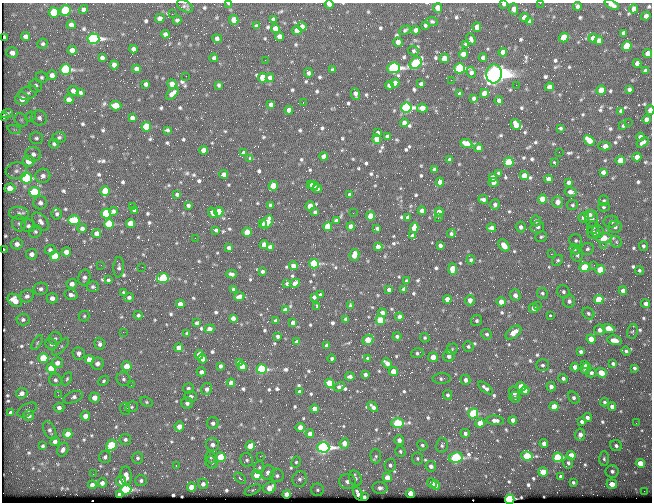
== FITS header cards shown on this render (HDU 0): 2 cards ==
NAXIS1  =                  650 / Width of table row in bytes
NAXIS2  =                  500 / Number of rows in table

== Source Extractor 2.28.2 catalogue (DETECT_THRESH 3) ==
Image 650 x 500 px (HDU 0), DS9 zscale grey, 1 PNG px = 1 image px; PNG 654 x 504 px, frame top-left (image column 1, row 500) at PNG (2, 3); each listed source drawn as its Kron ellipse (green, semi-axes under 4 px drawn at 4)
Background 359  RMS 1.4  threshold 4.27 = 3 sigma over >= 5 px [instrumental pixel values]
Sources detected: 796; of the 796, the 500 brightest by FLUX_AUTO listed and drawn (296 fainter detections omitted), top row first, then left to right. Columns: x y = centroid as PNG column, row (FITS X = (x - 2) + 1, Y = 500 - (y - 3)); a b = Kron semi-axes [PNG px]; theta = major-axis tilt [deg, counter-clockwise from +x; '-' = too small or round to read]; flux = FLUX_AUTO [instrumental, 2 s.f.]
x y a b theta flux
540 3 2 2 - 350
229 4 4 2 - 250
329 4 4 4 - 430
504 4 3 3 - 180
612 5 8 4 -26 520
185 6 9 5 -29 230
577 6 4 3 - 280
438 8 5 4 - 940
83 9 5 4 - 260
514 9 6 4 -87 550
634 9 4 4 - 670
65 10 5 5 - 4900
54 12 5 5 - 3600
172 14 2 2 - 400
646 16 5 4 - 380
160 18 5 4 - 310
524 18 4 4 - 900
273 19 4 4 - 250
177 20 4 4 - 200
234 20 5 4 - 890
432 21 6 4 -4 170
530 21 4 3 - 190
71 25 4 4 - 520
425 25 4 3 - 190
256 26 4 3 - 170
302 27 5 4 - 360
477 27 5 4 - 870
275 28 4 4 - 780
297 30 4 4 - 880
405 30 6 4 29 180
415 30 4 4 - 360
624 33 4 4 - 330
165 34 4 4 - 300
4 37 4 2 - 180
26 37 4 4 - 370
280 37 4 4 - 770
564 37 5 4 - 3000
217 38 5 4 - 330
593 38 4 4 - 510
93 39 6 5 - 29000
471 39 6 4 -69 260
599 41 4 4 - 470
398 42 5 4 - 580
43 44 5 5 - 190
466 44 4 3 - 180
627 46 5 5 - 4900
133 49 4 4 - 360
72 50 4 4 - 580
413 51 5 5 - 180
503 52 4 4 - 660
12 53 6 5 - 560
648 53 4 4 - 820
463 54 4 4 - 670
102 58 4 4 - 290
214 58 4 4 - 340
444 58 5 4 - 1200
483 58 4 4 - 270
265 60 2 2 - 190
416 63 7 5 40 9700
637 63 4 4 - 420
114 65 4 4 - 460
394 68 6 5 - 23000
460 68 5 5 - 12000
136 69 4 4 - 390
66 70 5 5 - 14000
332 70 3 3 - 180
645 71 4 4 - 310
471 72 6 4 -65 310
308 73 4 3 - 230
494 74 9 7 87 130000
52 75 5 5 - 580
186 76 2 2 - 210
42 77 6 5 - 180
263 78 5 4 - 2100
270 78 4 4 - 420
451 80 2 2 - 800
395 83 4 4 - 510
146 84 4 4 - 300
172 84 5 4 - 670
421 84 4 4 - 250
219 85 4 3 - 160
389 85 4 4 - 420
516 85 2 2 - 240
36 86 6 6 - 410
549 87 4 4 - 550
629 89 4 3 - 220
601 90 5 4 - 1500
73 91 5 5 - 440
28 93 10 6 23 350
80 93 4 3 - 210
484 93 4 4 - 1400
172 94 7 4 43 590
355 94 6 4 -80 360
460 94 4 4 - 380
474 98 4 3 - 220
22 99 6 6 - 1200
69 100 4 4 - 670
499 101 4 4 - 310
303 103 3 2 - 490
271 105 4 4 - 330
116 106 5 5 - 1900
406 107 5 5 - 22000
422 108 5 4 - 740
289 110 4 4 - 630
650 110 4 3 - 1200
621 111 4 4 - 260
7 113 6 3 25 180
4 116 4 3 - 180
30 117 6 4 44 170
39 118 8 7 - 410
132 118 4 4 - 320
21 120 7 6 - 290
647 120 4 4 - 650
628 122 2 2 - 310
404 123 4 4 - 430
516 125 6 5 - 1300
623 126 4 3 - 170
146 127 5 5 - 3600
561 128 3 3 - 160
14 129 7 4 -19 200
167 130 4 3 - 190
377 133 4 3 - 300
387 136 4 4 - 320
59 137 6 5 - 210
640 137 4 4 - 290
36 138 6 6 - 240
377 139 4 4 - 1000
589 140 6 4 -40 1500
643 142 7 3 35 340
54 144 5 5 - 200
466 144 6 4 -23 1200
605 146 6 4 1 710
478 148 4 4 - 580
204 150 4 4 - 730
559 152 2 2 - 320
244 153 4 4 - 420
33 154 8 7 - 440
324 156 4 4 - 690
637 157 4 4 - 720
249 159 4 3 - 1400
450 159 3 3 - 210
29 161 6 5 - 1500
620 161 4 4 - 2100
509 162 5 5 - 3700
554 162 4 2 - 200
434 170 4 3 - 250
16 171 10 8 10 510
603 172 4 4 - 400
498 173 3 3 - 180
224 174 4 4 - 410
43 176 7 7 - 420
524 176 4 4 - 820
493 177 4 4 - 310
26 178 6 5 - 9600
548 179 4 4 - 660
440 182 4 4 - 700
569 182 4 4 - 280
493 183 5 4 - 330
310 184 4 4 - 340
273 186 5 4 - 1800
314 186 5 3 - 340
10 188 5 4 - 1100
317 189 5 4 - 250
105 191 5 4 - 2700
34 192 5 5 - 5300
570 192 6 4 -14 470
177 195 4 3 - 200
350 195 4 3 - 330
483 199 5 3 - 290
542 199 4 4 - 1200
604 201 5 5 - 180
557 202 6 5 - 720
40 203 6 6 - 380
495 204 5 5 - 260
188 205 3 3 - 200
270 205 3 3 - 180
572 205 5 5 - 170
132 206 2 2 - 180
310 206 4 4 - 1000
604 207 6 4 -1 180
134 210 4 3 - 300
113 211 4 4 - 230
422 211 4 4 - 790
219 212 5 4 - 2500
315 212 4 4 - 220
439 212 4 4 - 640
19 213 10 6 -5 390
213 213 6 4 -54 470
353 213 2 2 - 180
57 214 5 5 - 240
106 214 5 5 - 6900
590 215 5 4 - 330
371 216 4 4 - 1900
408 217 4 3 - 220
584 217 5 4 - 730
438 218 3 2 - 170
592 219 8 6 -80 600
74 220 6 5 - 3800
336 221 4 4 - 380
536 221 5 5 - 290
40 222 10 6 -48 420
267 222 7 5 57 1800
611 222 7 6 - 420
19 223 8 7 - 300
131 223 4 4 - 1800
262 223 4 3 - 280
109 224 5 5 - 4800
28 226 7 6 - 290
351 226 4 4 - 810
328 227 4 4 - 2200
521 227 5 5 - 300
537 227 7 5 14 390
593 227 6 6 - 230
615 227 7 6 - 340
82 228 4 4 - 300
377 228 4 3 - 180
414 228 5 4 - 1100
491 228 5 4 - 420
216 230 4 3 - 180
35 232 6 6 - 200
247 232 4 4 - 1500
598 232 6 6 - 260
97 233 4 4 - 620
593 233 6 6 - 480
451 234 4 3 - 230
412 236 4 3 - 240
541 237 6 5 - 180
195 238 2 2 - 250
604 238 8 5 1 2600
576 241 7 6 - 230
616 242 6 5 - 180
17 244 6 5 - 570
264 245 4 4 - 810
440 245 4 4 - 320
504 245 7 4 -52 1000
603 245 3 2 - 500
643 246 5 4 - 170
270 247 4 4 - 460
378 247 4 4 - 620
229 248 4 3 - 240
575 249 5 5 - 160
587 249 6 6 - 230
4 250 3 2 - 210
50 250 5 5 - 280
66 252 5 4 - 730
32 254 5 5 - 530
551 254 2 2 - 1100
354 255 6 5 - 830
577 255 7 5 -69 290
55 256 5 5 - 2800
471 260 5 4 - 180
558 260 6 5 - 180
314 264 5 4 - 8800
101 265 2 2 - 320
594 265 3 3 - 200
293 266 4 4 - 690
119 267 10 5 87 220
142 267 2 2 - 170
584 267 5 5 - 4600
453 269 6 4 -90 1600
600 270 5 4 - 2600
639 270 4 4 - 160
263 271 4 3 - 230
232 274 5 3 - 250
84 277 8 6 78 350
163 278 5 5 - 5300
108 280 4 3 - 160
407 281 3 3 - 200
295 283 5 4 - 420
72 284 5 5 - 500
287 284 3 3 - 180
93 287 6 5 - 230
41 289 7 6 - 310
233 289 3 3 - 180
404 289 4 4 - 590
389 290 4 3 - 270
623 291 4 4 - 620
124 292 3 3 - 170
563 292 6 6 - 250
542 293 6 5 - 220
71 295 7 5 -14 400
320 295 3 3 - 180
515 295 6 5 - 540
27 296 7 6 - 370
129 297 5 4 - 280
239 297 5 4 - 490
314 297 4 3 - 210
52 298 5 5 - 530
447 299 4 4 - 930
599 299 5 4 - 3300
15 300 8 5 -39 1200
470 300 5 5 - 560
569 301 6 6 - 320
501 302 4 4 - 1300
180 304 4 4 - 830
646 304 4 4 - 460
317 306 4 3 - 170
350 306 4 3 - 200
538 306 3 2 - 470
534 308 5 4 - 680
285 310 4 4 - 540
382 313 4 4 - 420
588 313 6 5 - 250
138 315 4 4 - 170
550 315 3 3 - 220
84 316 5 5 - 160
399 317 4 4 - 470
233 318 4 4 - 420
23 319 6 6 - 250
346 319 4 3 - 370
380 320 5 4 - 4000
276 321 4 4 - 420
477 321 6 5 - 210
197 323 3 3 - 200
293 323 4 4 - 410
609 328 6 4 -15 1800
210 329 5 4 - 430
600 330 5 5 - 670
633 331 7 5 76 170
123 332 2 2 - 390
513 333 9 5 39 1100
187 334 3 3 - 190
487 334 5 5 - 220
278 336 4 3 - 200
397 336 4 4 - 200
55 338 6 6 - 240
425 338 5 4 - 160
591 339 4 4 - 1600
368 340 6 4 36 1500
615 340 7 4 -14 720
297 342 4 4 - 450
37 343 8 4 56 160
51 344 6 5 - 210
100 344 6 5 - 390
327 346 4 4 - 420
468 346 5 5 - 190
60 347 11 4 45 200
179 348 4 4 - 770
452 349 6 5 - 170
626 351 5 4 - 210
581 352 4 4 - 270
79 353 6 6 - 420
417 353 6 5 - 220
199 355 5 4 - 540
449 356 5 5 - 440
433 357 5 5 - 1100
43 358 5 5 - 3400
368 358 4 3 - 260
203 359 4 4 - 410
332 359 4 3 - 210
89 360 4 4 - 1600
57 363 5 5 - 600
239 363 4 4 - 380
387 363 5 4 - 610
97 364 6 6 - 460
613 364 4 3 - 200
543 365 6 6 - 250
584 365 4 4 - 240
127 366 5 5 - 1400
220 366 4 3 - 250
242 366 4 4 - 940
575 367 4 4 - 570
51 368 5 4 - 2000
586 368 5 5 - 370
634 368 4 3 - 200
262 369 5 5 - 12000
393 371 4 4 - 1600
201 372 4 4 - 370
591 373 5 5 - 260
601 373 6 4 -21 1300
365 374 4 3 - 280
350 376 4 3 - 230
67 379 7 4 63 170
124 379 7 6 - 280
441 379 9 5 3 240
563 379 5 4 - 260
55 380 6 6 - 270
465 380 5 5 - 400
104 381 6 4 42 160
231 383 4 4 - 480
329 383 4 4 - 3000
131 385 3 2 - 190
339 387 6 3 32 270
521 387 5 4 - 2300
551 387 5 4 - 390
188 388 5 5 - 260
485 388 8 4 -39 390
207 389 6 5 - 380
525 391 4 4 - 610
299 392 4 3 - 220
22 393 6 5 - 490
514 393 6 5 - 380
58 395 2 2 - 380
448 395 5 4 - 210
191 396 6 5 - 330
73 397 10 5 22 410
515 397 5 5 - 190
95 398 5 5 - 850
574 398 7 4 -51 230
146 402 7 4 -28 180
604 402 4 3 - 160
187 403 6 5 - 400
132 407 6 5 - 190
373 407 6 3 -45 350
554 407 4 4 - 2000
612 407 4 4 - 460
59 408 5 5 - 320
125 409 6 5 - 170
315 409 4 4 - 1200
27 410 11 6 29 260
11 412 4 4 - 310
473 413 5 5 - 6400
29 415 5 5 - 500
85 416 5 4 - 720
587 417 5 4 - 320
495 420 9 5 -5 470
513 420 4 4 - 510
582 422 4 4 - 280
213 423 6 6 - 350
398 423 6 5 - 9000
480 423 5 4 - 1400
636 423 2 2 - 170
179 426 5 5 - 900
300 427 5 4 - 860
50 430 10 5 -63 290
465 433 4 4 - 300
68 434 5 4 - 1500
310 434 4 4 - 640
580 435 6 5 - 460
125 439 6 5 - 270
399 440 5 5 - 440
55 441 5 4 - 370
344 443 5 4 - 870
544 444 4 4 - 550
111 445 6 5 - 4600
213 445 6 6 - 470
422 445 5 4 - 180
442 445 7 6 - 230
43 446 3 3 - 180
250 446 5 4 - 1400
616 446 6 5 - 280
323 447 6 5 - 32000
63 449 7 5 65 360
400 451 5 5 - 180
571 455 4 4 - 1800
260 456 2 2 - 620
376 456 7 5 -88 190
527 456 5 4 - 5700
105 457 6 6 - 290
211 457 6 5 - 170
221 457 5 5 - 3500
558 457 5 4 - 8000
138 458 6 5 - 210
417 458 6 5 - 190
456 458 7 5 9 13000
604 459 7 5 -89 200
247 460 7 6 - 250
212 462 6 6 - 260
296 462 5 5 - 180
568 463 6 5 - 220
640 463 4 4 - 2000
390 465 6 6 - 270
176 466 3 2 - 220
431 466 5 5 - 390
259 467 6 5 - 190
612 471 6 6 - 330
268 472 7 6 - 530
543 472 5 4 - 2100
93 474 2 2 - 280
257 475 5 5 - 1700
126 476 9 5 -85 990
277 476 7 6 - 310
561 477 4 3 - 280
240 478 7 4 -43 170
355 478 8 6 -63 330
387 478 4 4 - 1400
300 479 8 7 - 410
121 481 5 5 - 690
141 481 6 5 - 300
347 481 8 7 - 490
573 482 3 3 - 170
102 483 4 4 - 490
432 483 5 4 - 920
203 484 5 5 - 400
612 484 5 4 - 930
92 485 4 4 - 450
436 485 5 4 - 530
191 487 4 4 - 1300
270 488 7 5 29 1400
380 488 7 5 -7 360
126 490 5 5 - 13000
253 490 8 4 25 190
317 490 6 6 - 240
644 491 2 2 - 430
410 493 4 4 - 1600
119 494 3 3 - 220
287 494 4 4 - 810
358 494 7 3 -65 480
364 497 3 3 - 300
510 499 4 4 - 27000
At the frame edge (FLAGS 8, measured only in part): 8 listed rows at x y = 540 3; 229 4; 329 4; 504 4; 612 5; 650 110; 4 250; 510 499
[296 fainter detections neither listed nor drawn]